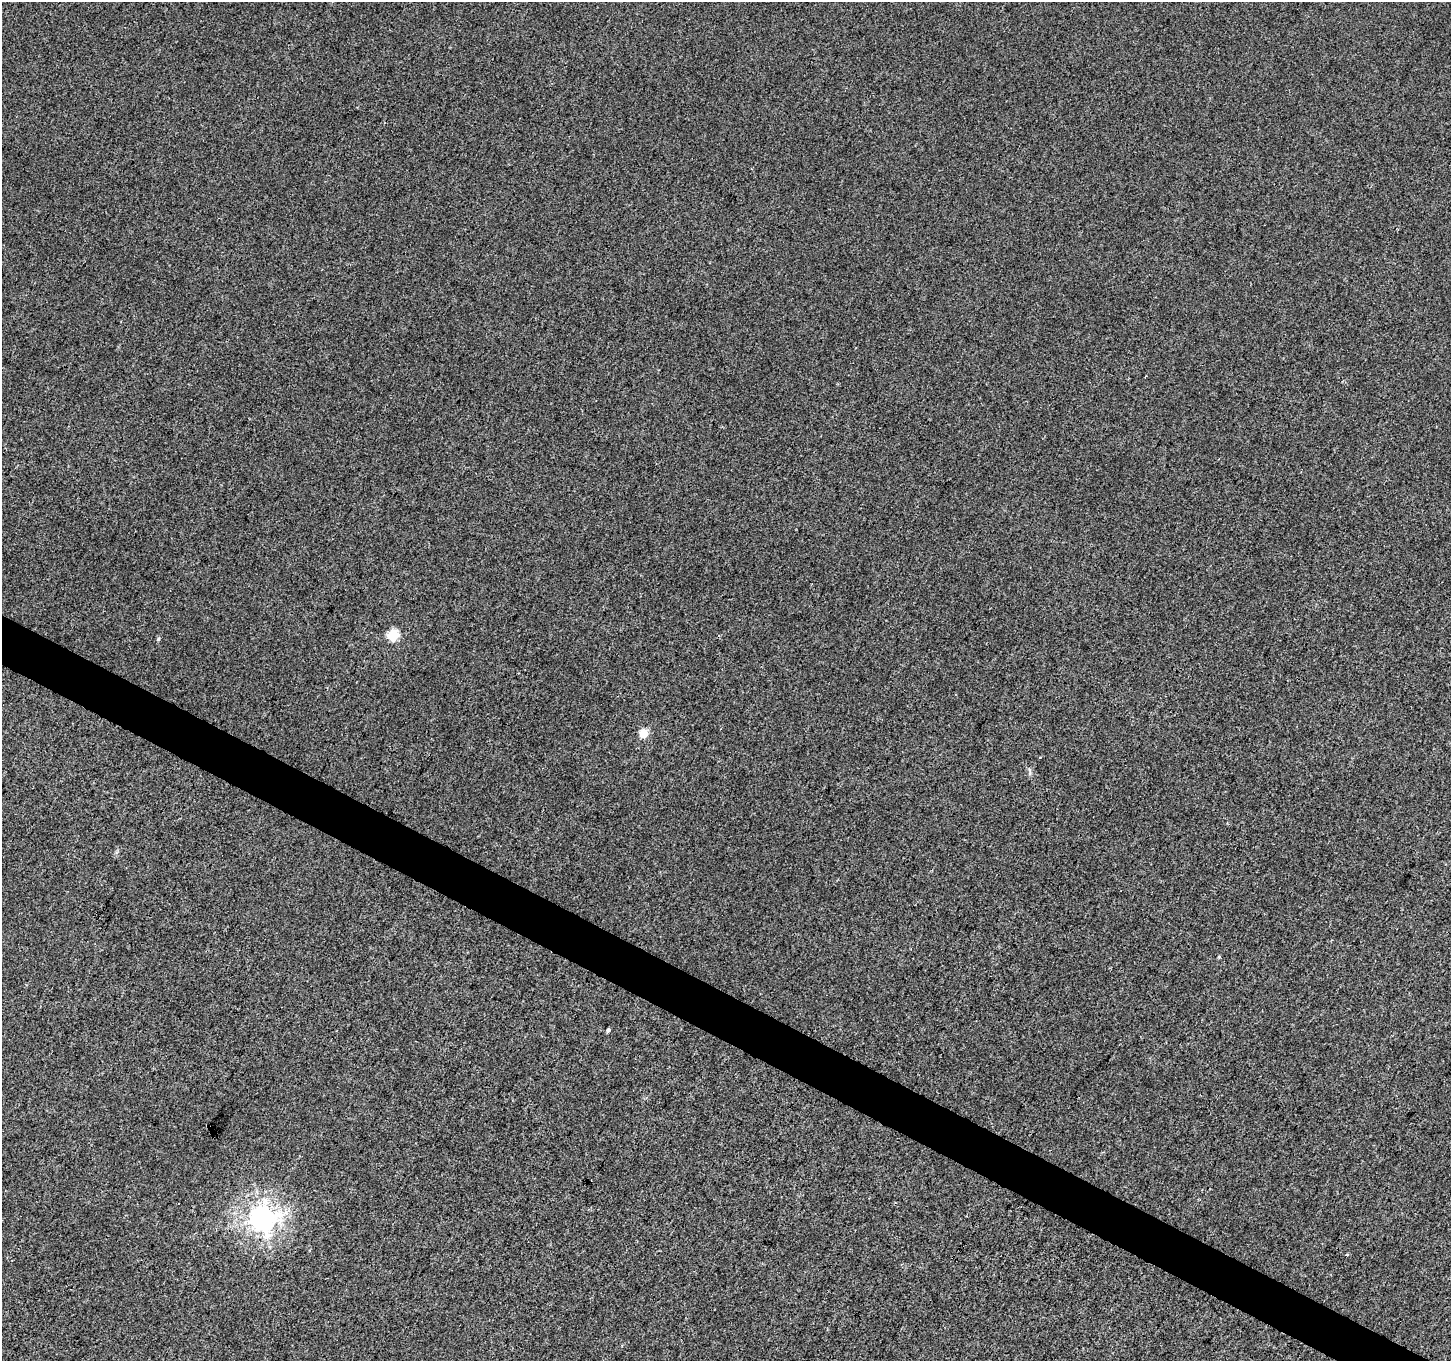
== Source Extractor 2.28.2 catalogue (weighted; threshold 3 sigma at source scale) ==
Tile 6 of 4 x 4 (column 2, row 2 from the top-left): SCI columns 1458-2906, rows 2981-4339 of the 5805 x 5894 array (HDU 1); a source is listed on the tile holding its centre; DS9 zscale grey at full resolution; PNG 1453 x 1363 px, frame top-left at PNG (2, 2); no overlay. Shown black and unused: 3% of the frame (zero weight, under 3 of 4 exposures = <1% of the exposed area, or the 3 px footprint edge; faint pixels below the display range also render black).
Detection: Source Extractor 2.28.2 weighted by HDU 2 'WHT'; one run over the whole footprint, this tile lists its part. Background 0.00215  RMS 0.0029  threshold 0.0131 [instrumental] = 3 sigma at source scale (4.5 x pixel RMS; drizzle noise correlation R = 1.50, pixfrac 1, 0.0396/0.0396 arcsec/px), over >= 5 px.
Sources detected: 9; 2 cosmic-ray / hot-pixel residue — not listed; the other 7 listed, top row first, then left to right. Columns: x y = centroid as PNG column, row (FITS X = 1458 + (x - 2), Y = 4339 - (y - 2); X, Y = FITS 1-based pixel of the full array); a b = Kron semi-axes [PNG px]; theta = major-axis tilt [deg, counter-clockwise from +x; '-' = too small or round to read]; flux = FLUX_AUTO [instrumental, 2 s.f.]
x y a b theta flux
751 169 3 2 - 0.42
393 635 5 5 - 25
158 639 6 4 72 0.43
644 733 5 5 - 11
608 1030 4 4 - 0.59
262 1219 8 8 - 280
1347 1255 5 3 - 0.3